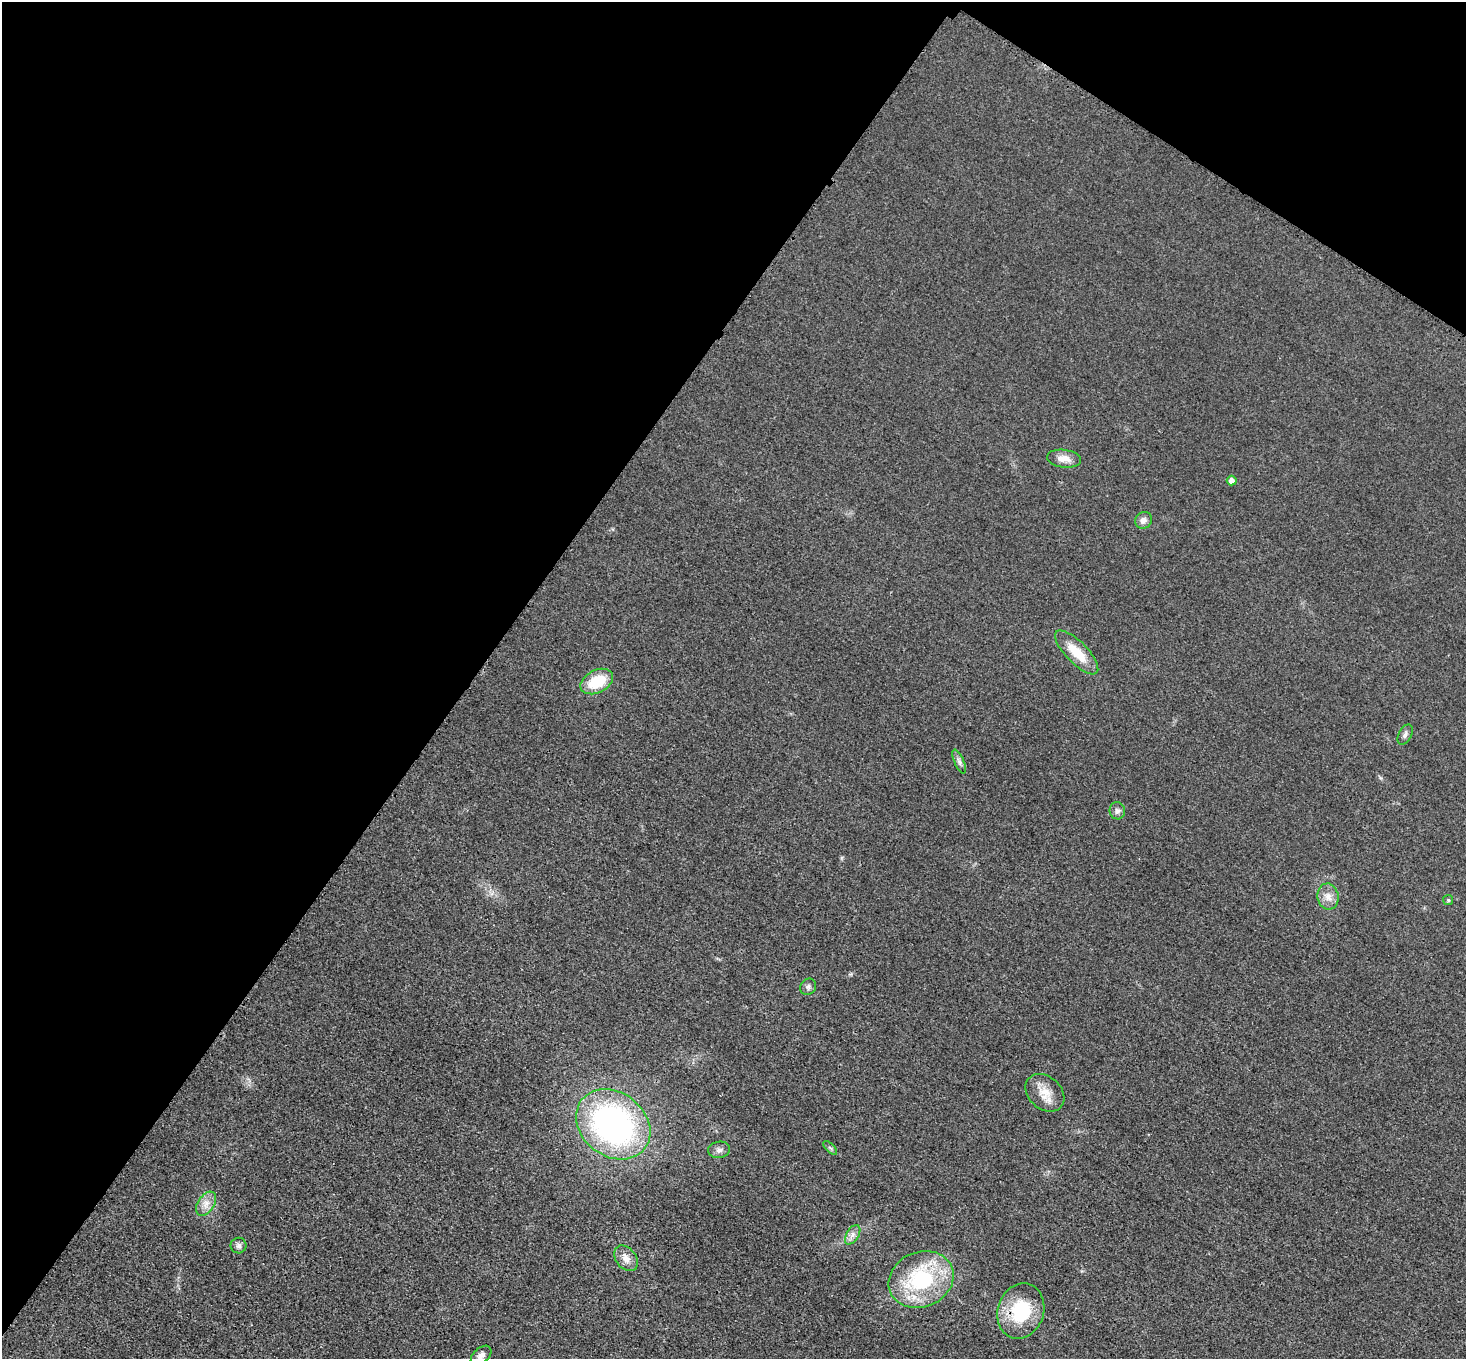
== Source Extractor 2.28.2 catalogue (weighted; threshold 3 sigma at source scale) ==
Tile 2 of 4 x 4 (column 2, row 1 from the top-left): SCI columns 1480-2943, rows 4377-5733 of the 5883 x 5891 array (HDU 1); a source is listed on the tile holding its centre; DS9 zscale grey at full resolution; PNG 1468 x 1361 px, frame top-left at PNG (2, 2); each listed source drawn as its Kron ellipse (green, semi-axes under 4 px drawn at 4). Shown black and unused: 36% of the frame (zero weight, under 3 of 4 exposures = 1% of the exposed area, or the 3 px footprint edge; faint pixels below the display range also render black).
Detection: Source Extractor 2.28.2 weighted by HDU 2 'WHT'; one run over the whole footprint, this tile lists its part. Background 0.0219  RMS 0.0061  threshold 0.0276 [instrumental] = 3 sigma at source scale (4.5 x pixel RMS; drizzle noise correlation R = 1.50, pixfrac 1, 0.05/0.05 arcsec/px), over >= 5 px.
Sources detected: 22; all 22 listed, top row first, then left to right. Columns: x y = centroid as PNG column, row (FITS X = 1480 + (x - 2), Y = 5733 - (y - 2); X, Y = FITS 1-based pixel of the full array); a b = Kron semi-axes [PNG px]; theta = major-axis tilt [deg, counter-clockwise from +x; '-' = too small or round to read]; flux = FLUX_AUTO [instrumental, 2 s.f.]
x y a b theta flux
1064 459 17 9 -7 6
1232 480 5 5 - 3.1
1143 520 9 8 - 3.4
1077 652 29 10 -46 16
597 681 17 11 27 21
1405 735 11 6 61 2
959 761 13 4 -66 2.3
1117 811 8 8 - 2.2
1328 897 13 10 -81 5.2
1448 900 5 5 - 0.95
808 987 9 7 49 1.8
1045 1093 22 16 -42 10
613 1124 40 32 -38 180
830 1148 9 3 -44 0.99
719 1150 11 8 10 2.6
206 1204 13 8 57 5.1
853 1235 11 6 57 2.9
239 1246 8 8 - 2.1
626 1258 14 10 -51 5.1
921 1279 33 27 23 58
1021 1311 28 23 71 35
481 1356 12 7 43 3.5
Isophote crosses this tile's border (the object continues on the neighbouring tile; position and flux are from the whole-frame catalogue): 1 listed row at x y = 481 1356